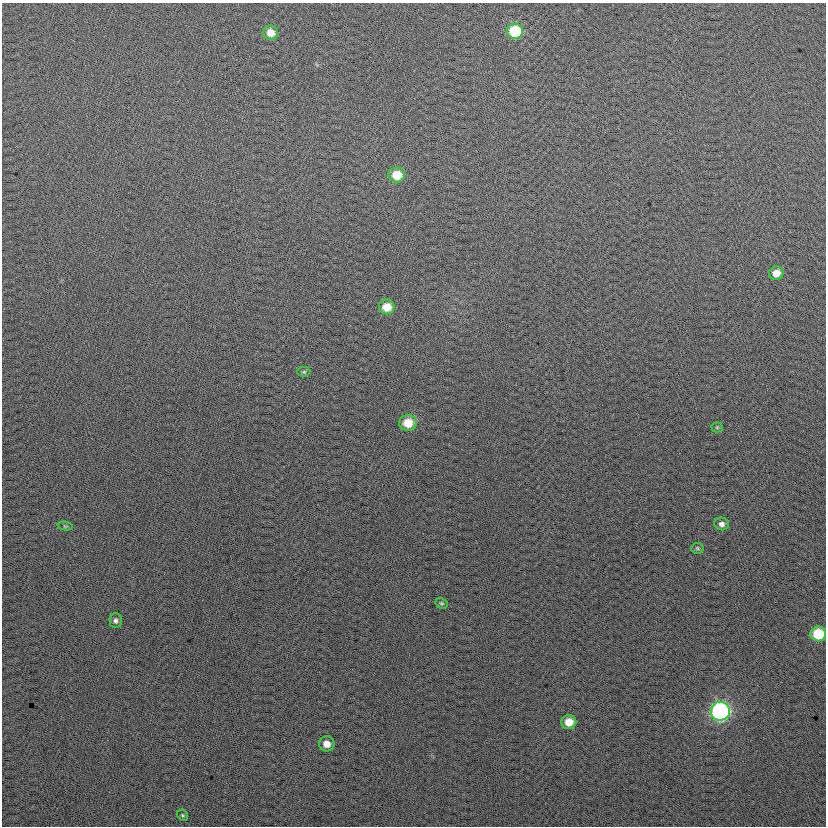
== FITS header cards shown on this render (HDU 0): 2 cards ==
NAXIS1  =                  824
NAXIS2  =                  824

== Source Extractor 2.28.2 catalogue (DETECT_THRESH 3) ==
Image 824 x 824 px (HDU 0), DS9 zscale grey, 1 PNG px = 1 image px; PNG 828 x 828 px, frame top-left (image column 1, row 824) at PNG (2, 3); each listed source drawn as its Kron ellipse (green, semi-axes under 4 px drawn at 4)
Background 25.8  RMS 14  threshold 42.1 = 3 sigma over >= 5 px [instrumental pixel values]
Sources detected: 18; all 18 listed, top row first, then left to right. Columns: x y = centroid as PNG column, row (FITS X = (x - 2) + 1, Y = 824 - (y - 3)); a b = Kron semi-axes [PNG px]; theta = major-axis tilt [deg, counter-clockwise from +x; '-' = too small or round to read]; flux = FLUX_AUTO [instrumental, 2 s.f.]
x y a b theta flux
515 31 8 7 - 44000
270 33 7 7 - 9600
397 175 8 7 - 20000
776 273 7 7 - 9500
387 307 8 7 - 15000
304 372 6 5 - 1500
408 423 9 8 - 19000
717 427 5 5 - 1200
722 524 7 6 - 3600
65 526 7 4 -11 1200
697 548 6 5 - 1400
441 603 6 5 - 1500
116 621 7 6 - 2800
818 634 8 7 - 39000
720 711 9 9 - 200000
569 722 7 7 - 14000
327 744 8 7 - 8800
183 815 6 5 - 1400